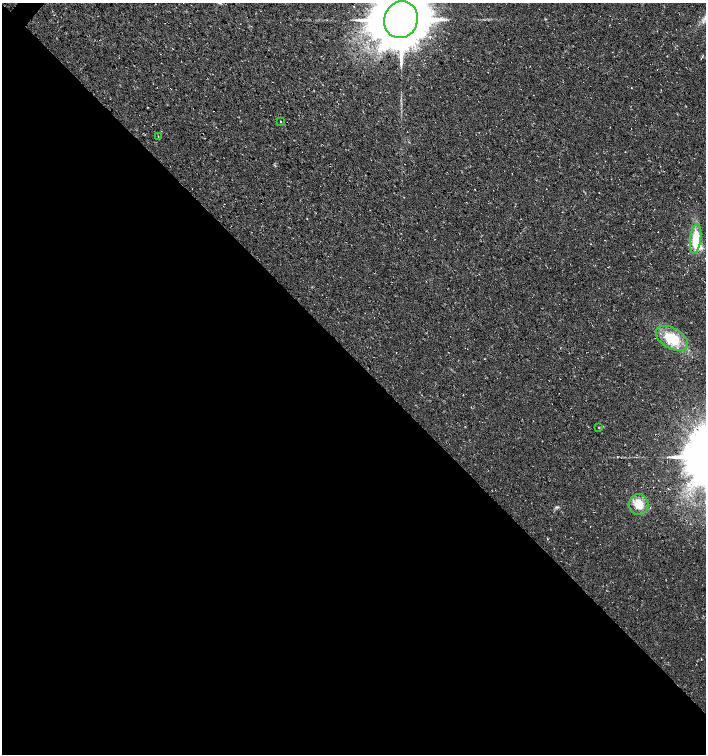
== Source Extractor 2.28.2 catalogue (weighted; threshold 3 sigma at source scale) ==
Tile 14 of 4 x 4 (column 2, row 4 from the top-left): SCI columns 1643-3050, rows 1-1504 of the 6032 x 6030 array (HDU 1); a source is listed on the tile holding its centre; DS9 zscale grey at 2 x 2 block average (1 PNG px = mean of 2 x 2 image px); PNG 708 x 756 px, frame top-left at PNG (2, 3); each listed source drawn as its Kron ellipse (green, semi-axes under 4 px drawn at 4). Shown black and unused: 53% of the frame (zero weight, under 3 of 4 exposures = <1% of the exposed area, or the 3 px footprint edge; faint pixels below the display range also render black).
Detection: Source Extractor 2.28.2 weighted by HDU 2 'WHT'; one run over the whole footprint, this tile lists its part. Background 0.00754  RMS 0.0039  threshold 0.0178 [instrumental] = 3 sigma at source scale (4.5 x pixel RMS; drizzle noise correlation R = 1.50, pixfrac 1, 0.0396/0.0396 arcsec/px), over >= 5 px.
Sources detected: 9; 1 inside a brighter object's white glare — neither listed nor drawn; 1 inside a brighter listed object's ellipse — not listed separately; the other 7 listed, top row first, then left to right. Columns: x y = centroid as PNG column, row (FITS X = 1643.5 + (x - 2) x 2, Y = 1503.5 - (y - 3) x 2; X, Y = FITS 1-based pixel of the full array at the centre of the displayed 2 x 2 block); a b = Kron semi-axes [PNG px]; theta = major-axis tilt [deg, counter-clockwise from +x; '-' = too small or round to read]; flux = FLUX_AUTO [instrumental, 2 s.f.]
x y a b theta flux
401 20 18 16 69 6200
280 121 2 2 - 0.51
158 137 2 2 - 0.47
696 239 15 5 83 26
672 338 18 10 -31 32
599 427 2 2 - 0.51
639 504 10 9 - 13
Isophote crosses this tile's border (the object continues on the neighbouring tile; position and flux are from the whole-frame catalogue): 1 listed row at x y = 401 20